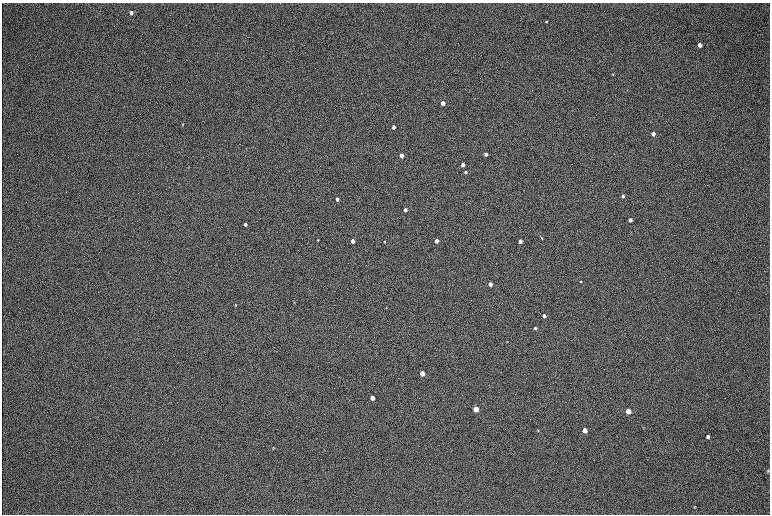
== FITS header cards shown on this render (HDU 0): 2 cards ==
NAXIS1  =                 1536 / length of data axis 1
NAXIS2  =                 1024 / length of data axis 2

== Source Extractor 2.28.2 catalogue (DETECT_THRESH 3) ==
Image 1536 x 1024 px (HDU 0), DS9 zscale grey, zoomed out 1/2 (1 PNG px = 2 x 2 image px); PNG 772 x 516 px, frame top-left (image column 1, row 1023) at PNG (2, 3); no overlay
Background 169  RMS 20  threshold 60.2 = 3 sigma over >= 5 px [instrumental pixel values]
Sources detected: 42; all 42 listed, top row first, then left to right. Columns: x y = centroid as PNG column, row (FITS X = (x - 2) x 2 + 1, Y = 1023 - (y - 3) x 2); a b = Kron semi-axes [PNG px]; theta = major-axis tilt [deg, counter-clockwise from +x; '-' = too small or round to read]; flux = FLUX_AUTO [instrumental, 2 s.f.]
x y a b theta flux
131 13 4 3 - 14000
546 21 3 3 - 3800
699 45 4 4 - 18000
613 74 3 2 - 2200
443 103 3 3 - 44000
182 124 3 3 - 2200
393 127 3 3 - 20000
653 134 4 3 - 24000
486 154 3 3 - 12000
401 155 3 3 - 36000
463 165 3 3 - 25000
465 172 3 3 - 4800
623 196 4 3 - 7600
337 199 3 3 - 19000
405 210 3 3 - 13000
630 220 3 3 - 19000
245 224 3 3 - 15000
541 238 4 2 - 5800
318 240 3 3 - 2600
352 241 3 3 - 36000
384 241 3 2 - 3200
436 241 3 3 - 28000
520 241 3 3 - 33000
581 281 2 2 - 5900
490 284 3 3 - 33000
294 303 4 2 - 2400
235 305 4 3 - 3200
386 308 3 2 - 1600
544 316 3 3 - 15000
535 328 4 3 - 5700
506 341 2 2 - 1700
422 373 3 3 - 94000
372 398 3 3 - 58000
476 409 4 3 - 140000
628 411 4 3 - 89000
643 428 4 3 - 2500
538 430 3 3 - 2500
584 430 4 3 - 67000
708 436 4 4 - 9400
273 447 4 3 - 2600
768 470 4 3 - 4000
694 506 4 3 - 3200